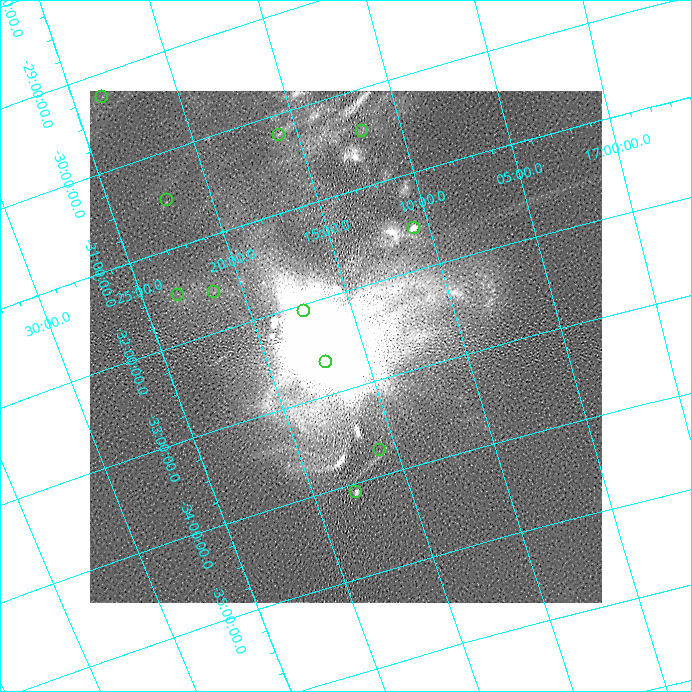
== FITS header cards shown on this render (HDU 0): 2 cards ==
NAXIS1  =                  512 / length of data axis 1
NAXIS2  =                  512 / length of data axis 2

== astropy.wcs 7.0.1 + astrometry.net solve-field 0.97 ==
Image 512 x 512 px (HDU 0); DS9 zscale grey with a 90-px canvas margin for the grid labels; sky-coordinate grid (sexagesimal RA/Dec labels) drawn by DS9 from the SOLVED WCS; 11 Tycho-2 reference stars matched to detected sources circled (green)
Header WCS: none
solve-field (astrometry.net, Tycho-2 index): SOLVED blind (the file carries no WCS)
Solved WCS: RA---TAN-SIP/DEC--TAN-SIP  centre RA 17:15:52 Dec -32:34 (258.97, -32.56 deg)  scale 39 arcsec/px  FOV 333.1' x 331.1'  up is -18 deg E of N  parity normal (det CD < 0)
(file carries no celestial WCS; the grid is the blind solution)
Tycho-2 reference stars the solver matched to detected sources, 11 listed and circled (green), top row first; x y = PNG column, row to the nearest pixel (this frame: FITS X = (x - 90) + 1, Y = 512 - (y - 91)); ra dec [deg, ICRS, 3 dp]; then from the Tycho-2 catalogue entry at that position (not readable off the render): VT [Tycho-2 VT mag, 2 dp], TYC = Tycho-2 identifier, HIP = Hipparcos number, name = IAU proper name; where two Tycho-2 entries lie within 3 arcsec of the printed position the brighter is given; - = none
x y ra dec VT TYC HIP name
102 97 260.897 -29.246 9.43 6837-471-1 - -
362 131 257.976 -30.433 8.99 7361-222-1 84126 -
279 135 258.964 -30.211 6.18 7362-738-1 84445 -
167 200 260.538 -30.501 7.20 7362-90-1 84982 -
414 228 257.688 -31.562 8.19 7361-498-1 - -
214 292 260.357 -31.582 7.61 7362-589-1 - -
178 295 260.807 -31.491 9.05 7362-220-1 - -
304 311 259.330 -32.066 8.21 7366-650-1 84572 -
326 362 259.265 -32.663 5.58 7366-1406-1 84551 -
380 450 258.961 -33.737 6.55 7366-1100-1 84444 -
356 492 259.441 -34.097 8.12 7370-676-1 84613 -